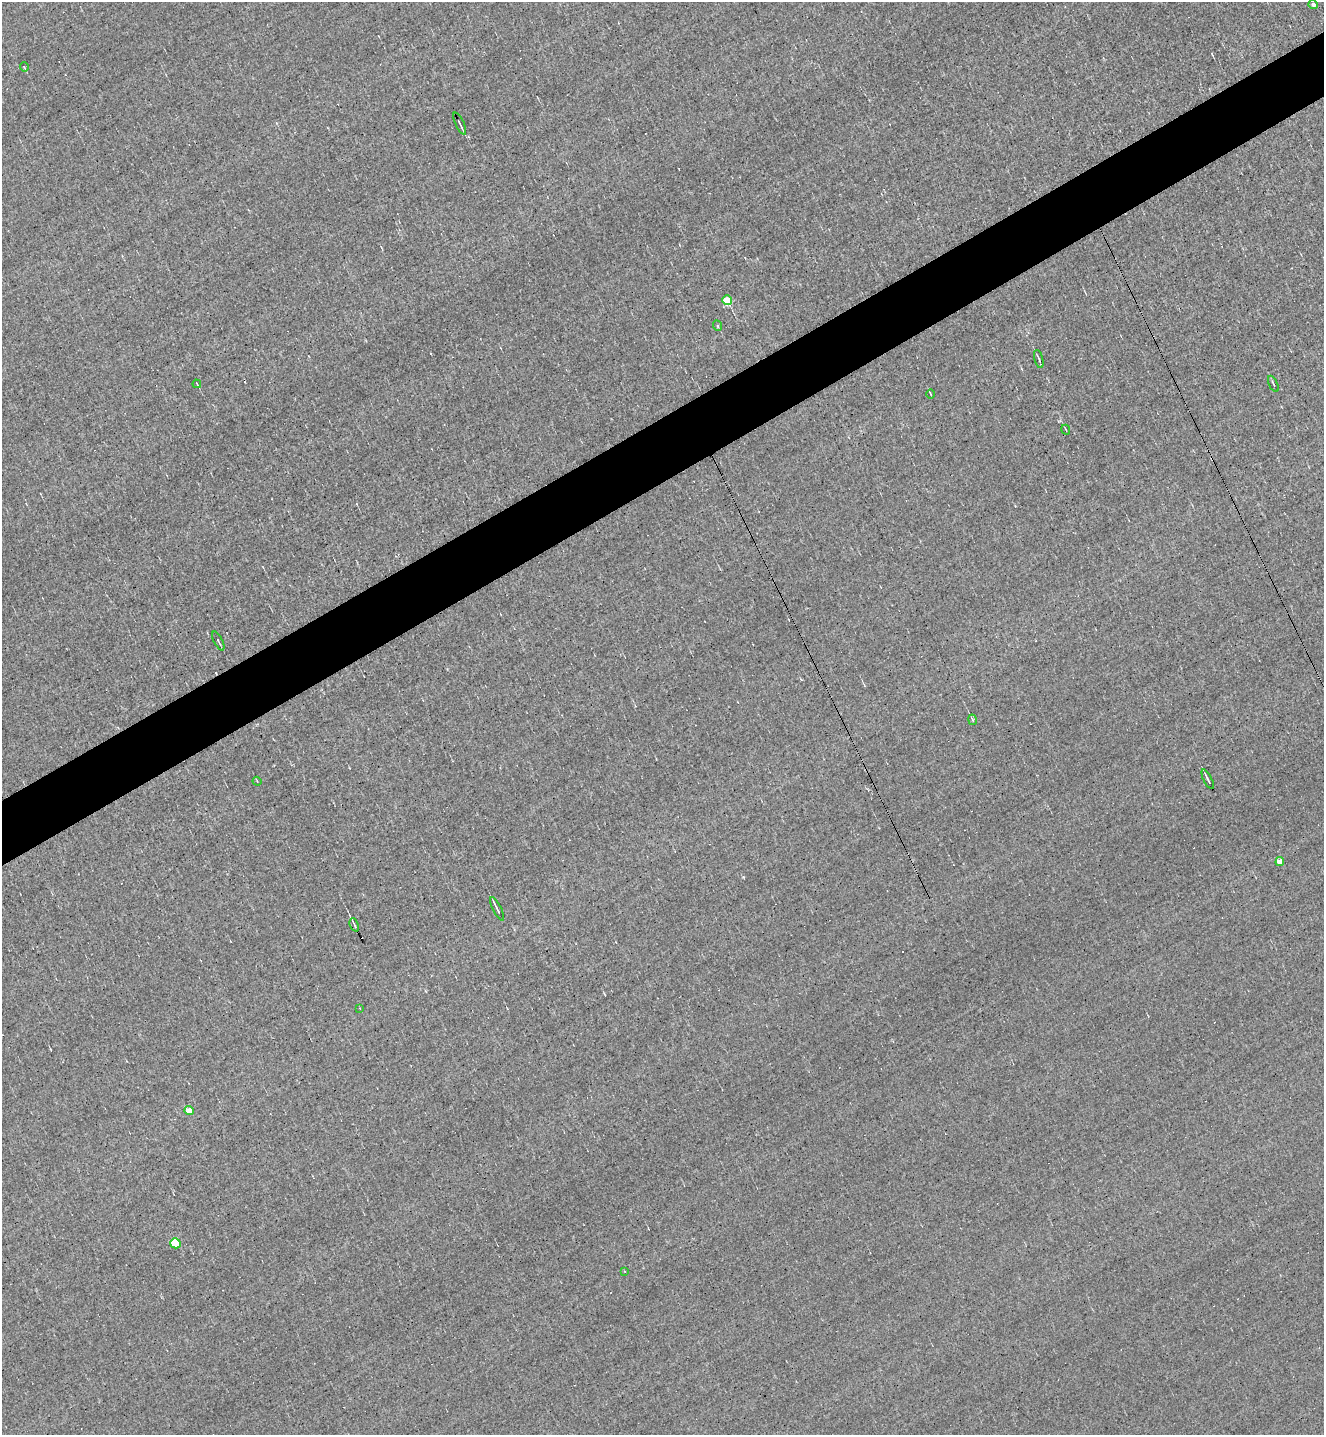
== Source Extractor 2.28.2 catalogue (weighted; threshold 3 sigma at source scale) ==
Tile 10 of 4 x 4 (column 2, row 3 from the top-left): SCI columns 1474-2795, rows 1434-2866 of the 5725 x 5731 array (HDU 1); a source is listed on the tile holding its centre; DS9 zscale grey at full resolution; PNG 1326 x 1437 px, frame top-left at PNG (2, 2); each listed source drawn as its Kron ellipse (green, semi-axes under 4 px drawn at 4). Shown black and unused: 5% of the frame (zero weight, under 3 of 5 exposures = <1% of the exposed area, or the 3 px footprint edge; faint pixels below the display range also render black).
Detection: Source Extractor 2.28.2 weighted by HDU 2 'WHT'; one run over the whole footprint, this tile lists its part. Background 6.80e-04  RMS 0.043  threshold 0.194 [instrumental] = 3 sigma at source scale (4.5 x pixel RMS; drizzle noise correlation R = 1.50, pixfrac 1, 0.05/0.05 arcsec/px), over >= 5 px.
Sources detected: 28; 7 cosmic-ray / hot-pixel residue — neither listed nor drawn; the other 21 listed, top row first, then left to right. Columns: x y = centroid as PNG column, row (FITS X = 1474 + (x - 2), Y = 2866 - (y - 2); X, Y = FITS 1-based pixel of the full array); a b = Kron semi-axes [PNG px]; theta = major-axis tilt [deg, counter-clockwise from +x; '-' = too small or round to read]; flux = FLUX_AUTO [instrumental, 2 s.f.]
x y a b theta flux
1313 4 4 4 - 13
24 67 5 2 - 3.6
460 123 12 2 -65 7.7
727 300 5 4 - 140
718 326 5 3 - 3.8
1039 359 9 2 -76 5.8
197 384 4 2 - 3.3
1273 384 9 2 -65 4.8
930 394 5 2 - 4
1066 430 5 2 - 3.3
218 641 10 3 -64 7.5
972 720 5 3 - 4.9
1208 779 10 2 -63 11
257 781 4 3 - 4.7
1280 862 4 4 - 52
497 909 13 2 -64 12
354 925 7 2 -68 7.6
360 1008 2 2 - 3.9
189 1111 5 4 - 70
175 1243 5 5 - 180
625 1272 3 2 - 3.5
Unlisted compact peaks at least as high as the median listed source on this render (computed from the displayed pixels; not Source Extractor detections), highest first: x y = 743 877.